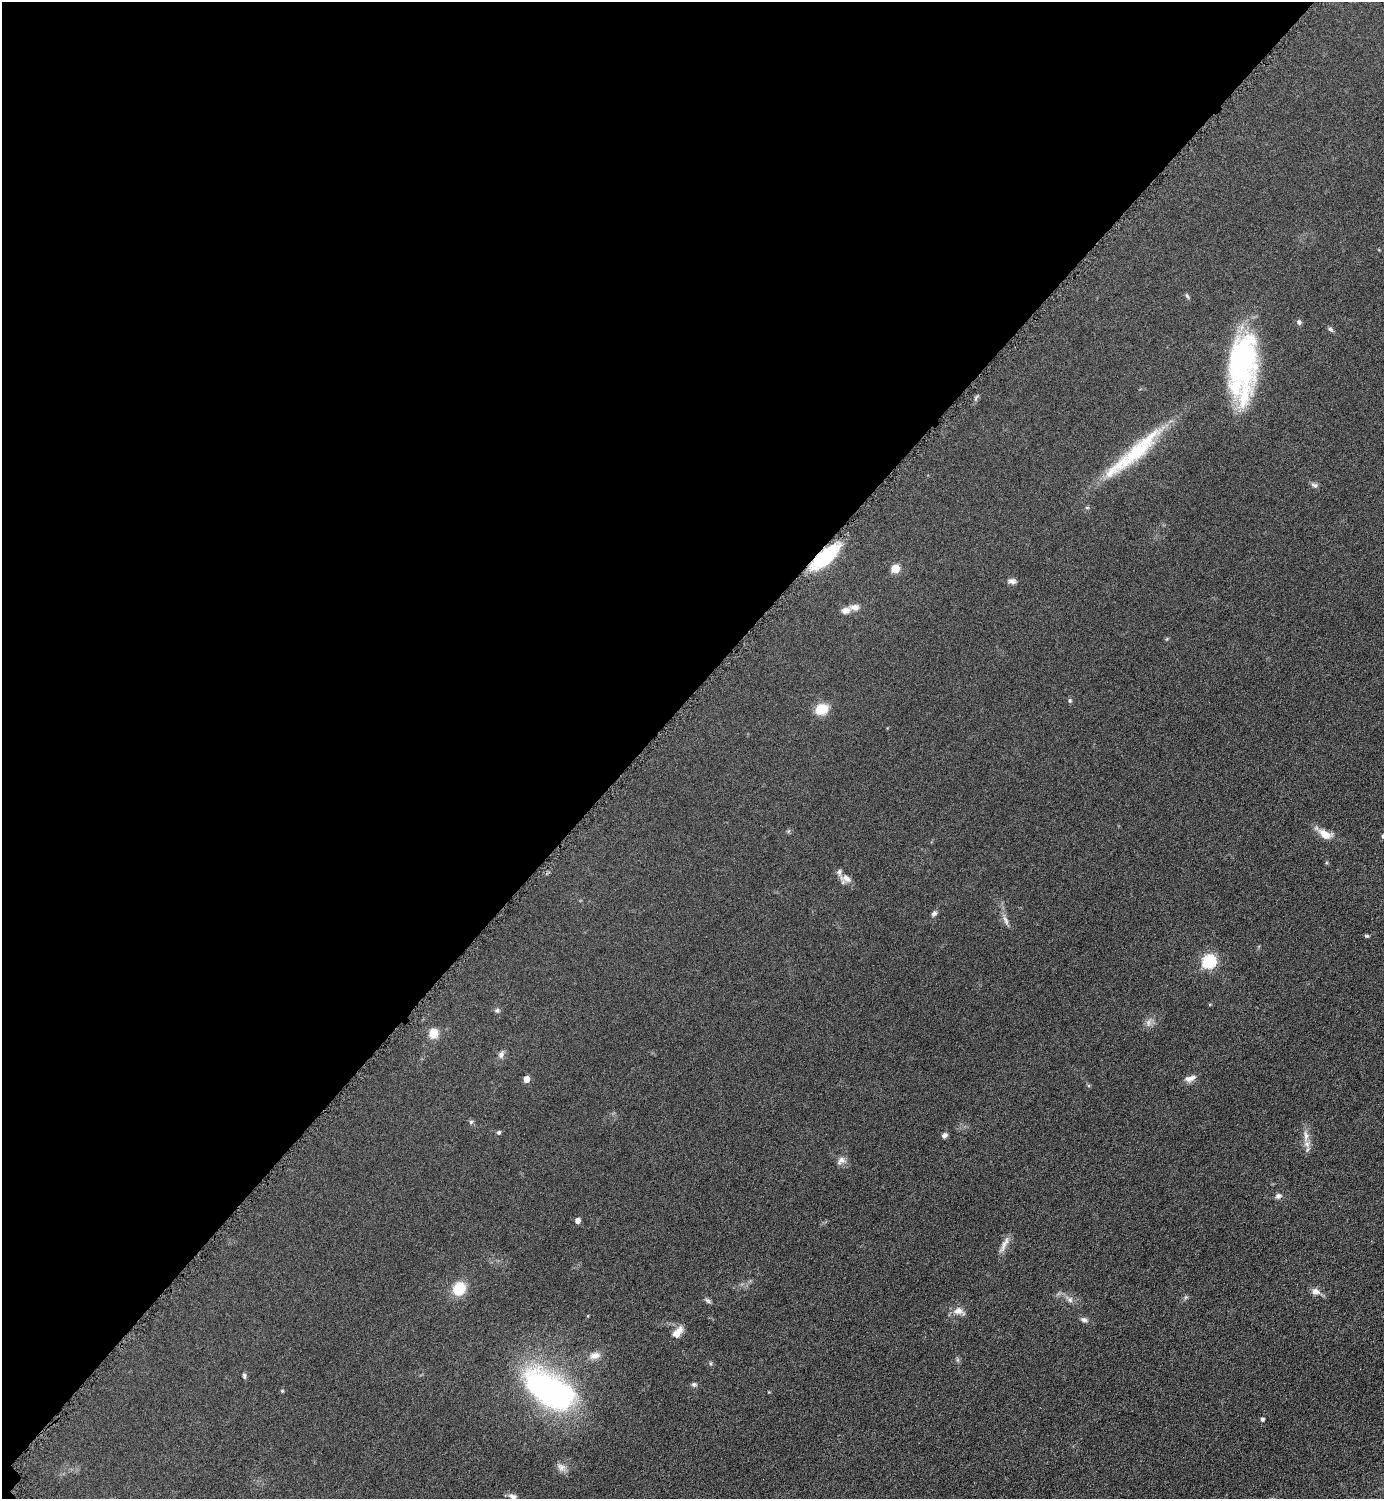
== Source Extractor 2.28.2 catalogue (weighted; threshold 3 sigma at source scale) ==
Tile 5 of 4 x 4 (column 1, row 2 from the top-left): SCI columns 317-1698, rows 3011-4507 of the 6019 x 6019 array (HDU 1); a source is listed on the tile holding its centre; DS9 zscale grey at full resolution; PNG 1386 x 1501 px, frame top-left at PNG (2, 2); no overlay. Shown black and unused: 47% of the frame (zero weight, under 4 of 8 exposures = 1% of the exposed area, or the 3 px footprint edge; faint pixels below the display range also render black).
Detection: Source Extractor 2.28.2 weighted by HDU 2 'WHT'; one run over the whole footprint, this tile lists its part. Background 0.0761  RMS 0.0057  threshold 0.0234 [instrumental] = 3 sigma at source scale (4.09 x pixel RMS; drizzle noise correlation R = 1.36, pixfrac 0.8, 0.05/0.05 arcsec/px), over >= 5 px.
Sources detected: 56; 5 inside a brighter listed object's ellipse — not listed separately; the other 51 listed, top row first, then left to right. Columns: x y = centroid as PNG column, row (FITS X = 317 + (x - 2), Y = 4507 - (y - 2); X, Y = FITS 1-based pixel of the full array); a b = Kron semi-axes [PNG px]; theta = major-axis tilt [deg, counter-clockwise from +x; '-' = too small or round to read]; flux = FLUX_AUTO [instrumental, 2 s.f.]
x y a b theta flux
1187 296 8 4 -55 0.82
1299 322 7 6 - 1.3
1330 329 9 5 -34 1.1
1241 363 62 28 82 95
976 398 10 3 61 0.94
1135 453 65 20 40 36
1314 485 10 6 -16 1.5
1087 507 6 4 1 0.64
825 557 33 13 41 33
895 569 5 5 - 15
1012 581 10 7 -6 2
846 610 14 8 15 3.3
1070 700 6 5 - 0.87
822 709 12 10 24 11
1325 834 15 9 -26 7.1
846 878 14 9 -15 3.6
934 914 8 6 34 1.4
1006 921 15 5 -66 2.5
1366 936 6 4 -1 0.75
1209 961 7 6 - 73
1210 1004 5 3 - 0.44
497 1010 7 6 - 1.1
1149 1023 11 8 67 2.7
433 1033 10 9 - 7.1
501 1054 10 7 61 2
1190 1078 16 7 18 3
526 1079 5 5 - 5.3
471 1122 6 5 - 0.91
499 1132 6 5 - 0.97
944 1135 6 5 - 1.9
1306 1136 18 6 -89 4.1
841 1161 14 9 43 2.7
1278 1196 9 7 20 1.8
577 1221 5 5 - 3
1004 1245 27 6 64 3.7
459 1289 12 11 - 15
1316 1291 12 8 -17 3
1186 1297 6 5 - 0.9
1070 1299 11 8 -45 2.5
708 1301 9 5 -35 1.2
959 1311 16 9 -15 4
1084 1320 10 6 -21 1.6
677 1332 17 9 50 4.7
595 1356 15 9 14 4.1
244 1376 8 5 -83 1
694 1384 7 6 - 1.2
549 1390 53 28 -33 140
282 1391 5 4 - 0.54
1262 1419 4 4 - 1.1
561 1467 12 10 -38 3.1
513 1496 12 7 -13 2.2
Overlapping masked pixels (flux is a lower limit): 1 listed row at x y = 825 557